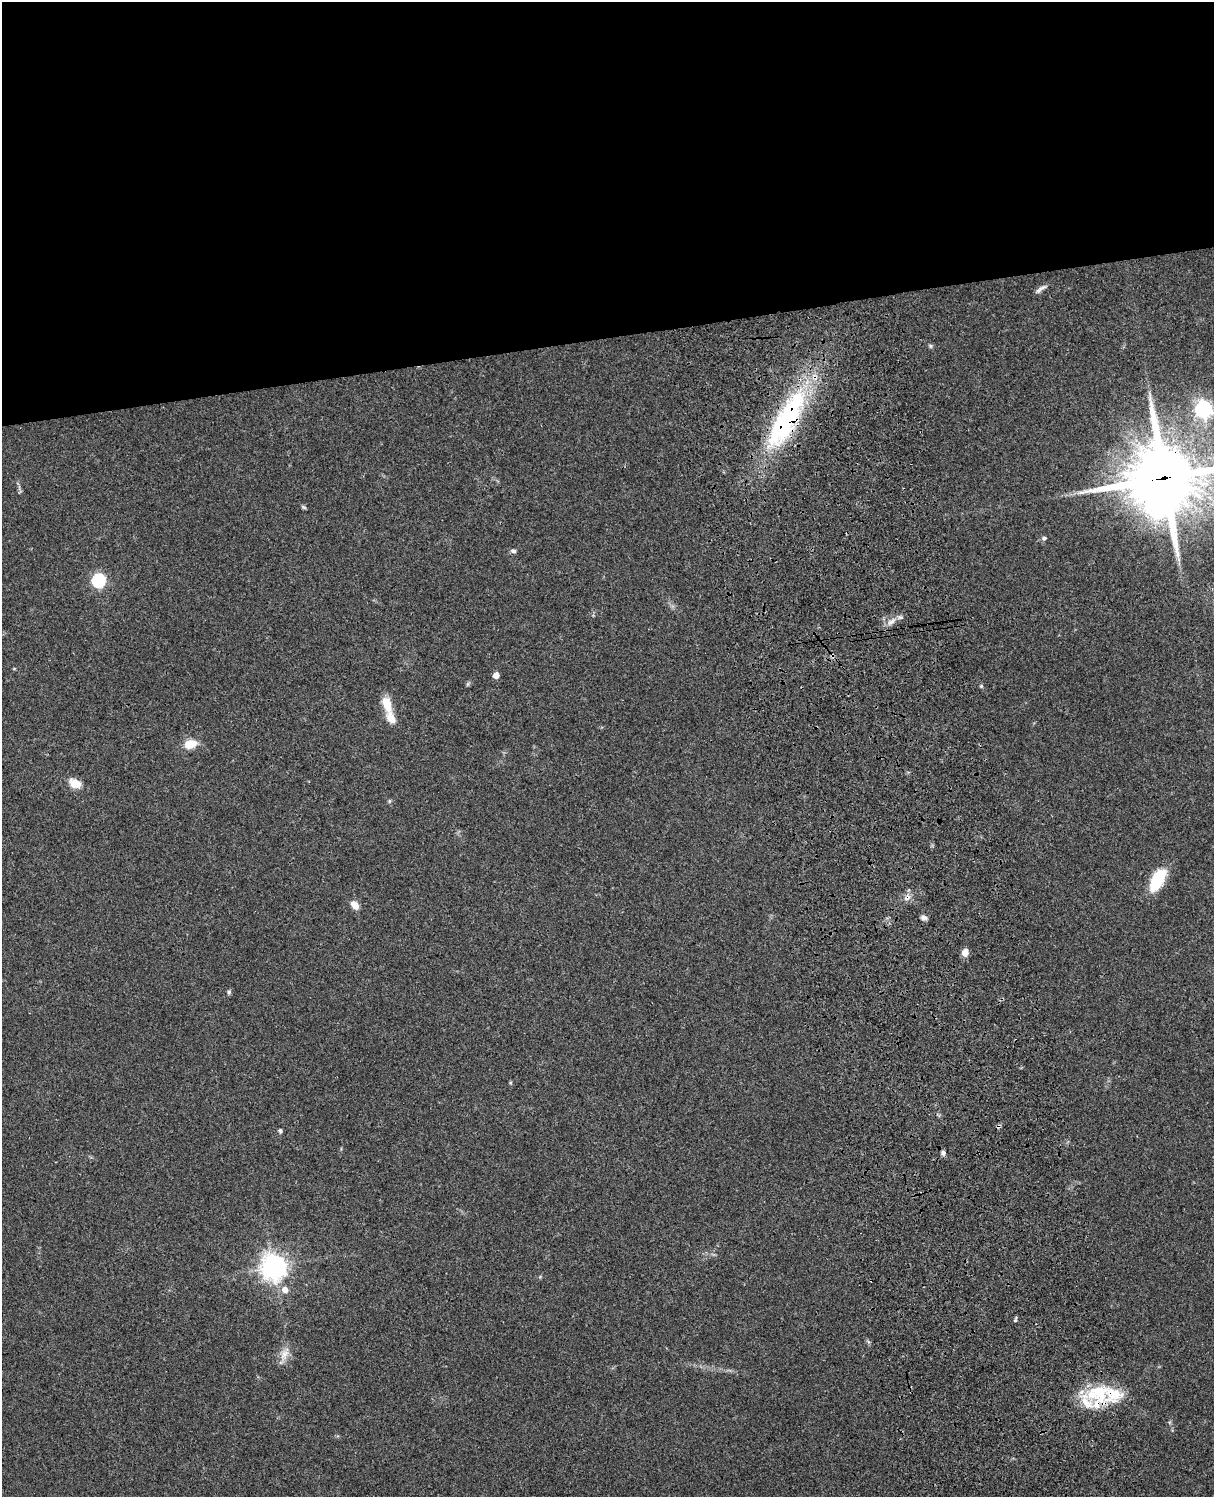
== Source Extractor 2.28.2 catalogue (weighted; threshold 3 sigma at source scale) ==
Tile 2 of 4 x 3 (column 2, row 1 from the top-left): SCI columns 1333-2544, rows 3269-4763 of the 5088 x 4927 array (HDU 1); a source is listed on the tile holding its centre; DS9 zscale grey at full resolution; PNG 1216 x 1499 px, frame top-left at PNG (2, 2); no overlay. Shown black and unused: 23% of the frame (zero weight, under 3 of 4 exposures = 6% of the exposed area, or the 3 px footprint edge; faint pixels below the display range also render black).
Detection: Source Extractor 2.28.2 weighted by HDU 2 'WHT'; one run over the whole footprint, this tile lists its part. Background 0.096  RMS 0.0063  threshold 0.0284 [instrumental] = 3 sigma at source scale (4.5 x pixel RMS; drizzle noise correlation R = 1.50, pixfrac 1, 0.05/0.05 arcsec/px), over >= 5 px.
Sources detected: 36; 4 inside a brighter listed object's ellipse — not listed separately; the other 32 listed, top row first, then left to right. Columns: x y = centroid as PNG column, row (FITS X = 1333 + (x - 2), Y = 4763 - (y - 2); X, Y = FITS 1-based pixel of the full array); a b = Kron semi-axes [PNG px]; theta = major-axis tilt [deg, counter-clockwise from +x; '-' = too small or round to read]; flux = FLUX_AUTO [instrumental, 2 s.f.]
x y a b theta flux
1041 289 17 5 32 2.6
930 346 6 5 - 1
1203 409 7 7 - 180
786 420 95 29 61 110
1164 478 27 25 10 4600
303 507 7 4 -27 0.93
1044 538 6 5 - 1.4
513 551 7 5 -9 1.6
98 580 6 6 - 84
891 622 15 6 40 4.2
832 656 6 4 71 1
496 675 5 4 - 6
468 684 6 4 71 0.86
981 686 5 5 - 0.76
387 704 22 10 -71 10
190 744 12 9 14 11
75 783 14 9 -20 8.1
389 801 5 5 - 0.85
1158 880 25 12 63 25
907 898 10 7 40 3.1
355 905 11 7 -49 4.9
924 918 8 5 -8 2.1
965 952 9 7 76 4.5
229 992 5 5 - 1
998 1126 6 5 - 1.2
280 1131 7 4 -89 1.1
943 1153 5 5 - 2
273 1267 8 8 - 630
285 1290 7 6 - 4.5
1015 1320 7 4 69 1.1
284 1354 18 10 71 6.2
1098 1393 35 28 -25 35
Overlapping masked pixels (flux is a lower limit): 6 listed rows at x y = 786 420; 1164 478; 832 656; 907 898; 998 1126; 1098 1393
Isophote crosses this tile's border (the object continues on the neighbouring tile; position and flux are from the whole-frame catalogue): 2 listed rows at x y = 1203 409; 1164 478